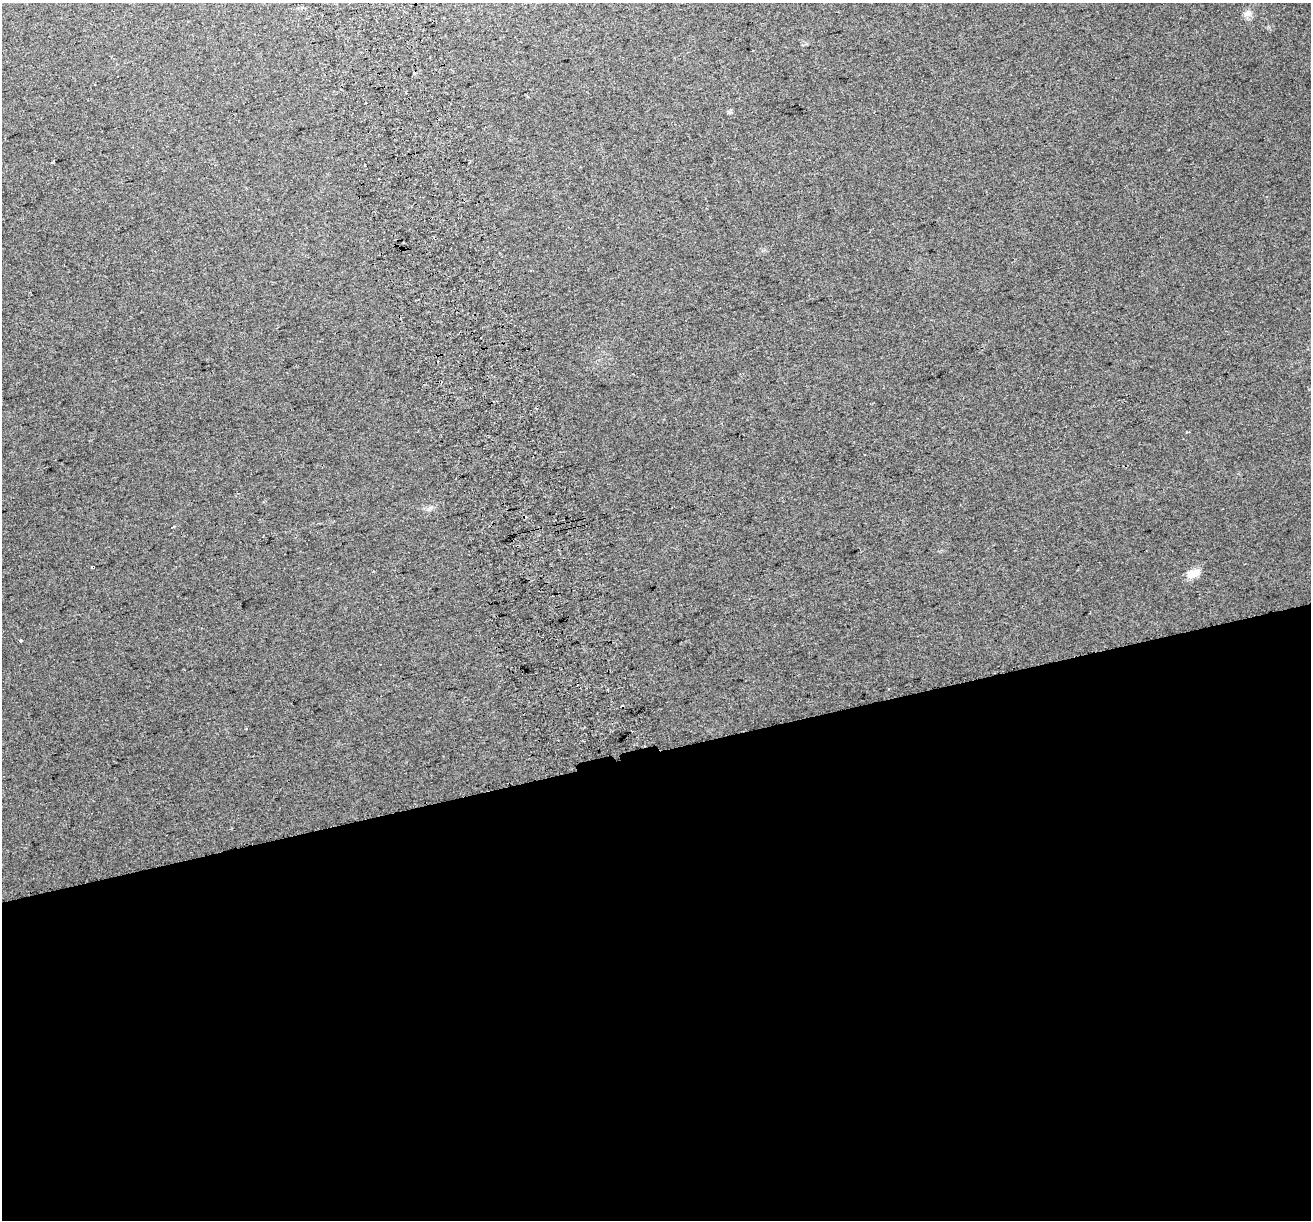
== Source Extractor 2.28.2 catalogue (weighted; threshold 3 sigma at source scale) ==
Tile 15 of 4 x 4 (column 3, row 4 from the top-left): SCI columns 2658-3966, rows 120-1337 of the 5314 x 5062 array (HDU 1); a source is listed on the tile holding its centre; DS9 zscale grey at full resolution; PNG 1313 x 1222 px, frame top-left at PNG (2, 3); no overlay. Shown black and unused: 38% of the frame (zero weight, under 2 of 3 exposures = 2% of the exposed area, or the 3 px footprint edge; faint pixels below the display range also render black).
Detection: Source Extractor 2.28.2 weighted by HDU 2 'WHT'; one run over the whole footprint, this tile lists its part. Background 0.038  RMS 0.012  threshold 0.054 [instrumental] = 3 sigma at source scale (4.5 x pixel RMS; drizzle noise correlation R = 1.50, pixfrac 1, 0.0396/0.0396 arcsec/px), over >= 5 px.
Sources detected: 14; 7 cosmic-ray / hot-pixel residue — not listed; the other 7 listed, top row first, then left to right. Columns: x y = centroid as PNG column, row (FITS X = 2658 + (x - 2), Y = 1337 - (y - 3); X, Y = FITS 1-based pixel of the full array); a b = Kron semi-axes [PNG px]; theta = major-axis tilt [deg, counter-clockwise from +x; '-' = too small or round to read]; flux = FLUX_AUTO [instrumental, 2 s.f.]
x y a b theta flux
1247 13 11 8 13 6.1
527 96 3 2 - 1.2
429 508 9 3 45 2.2
92 567 3 3 - 1.7
1193 573 14 10 14 14
20 641 3 3 - 3.9
246 729 3 3 - 1.2